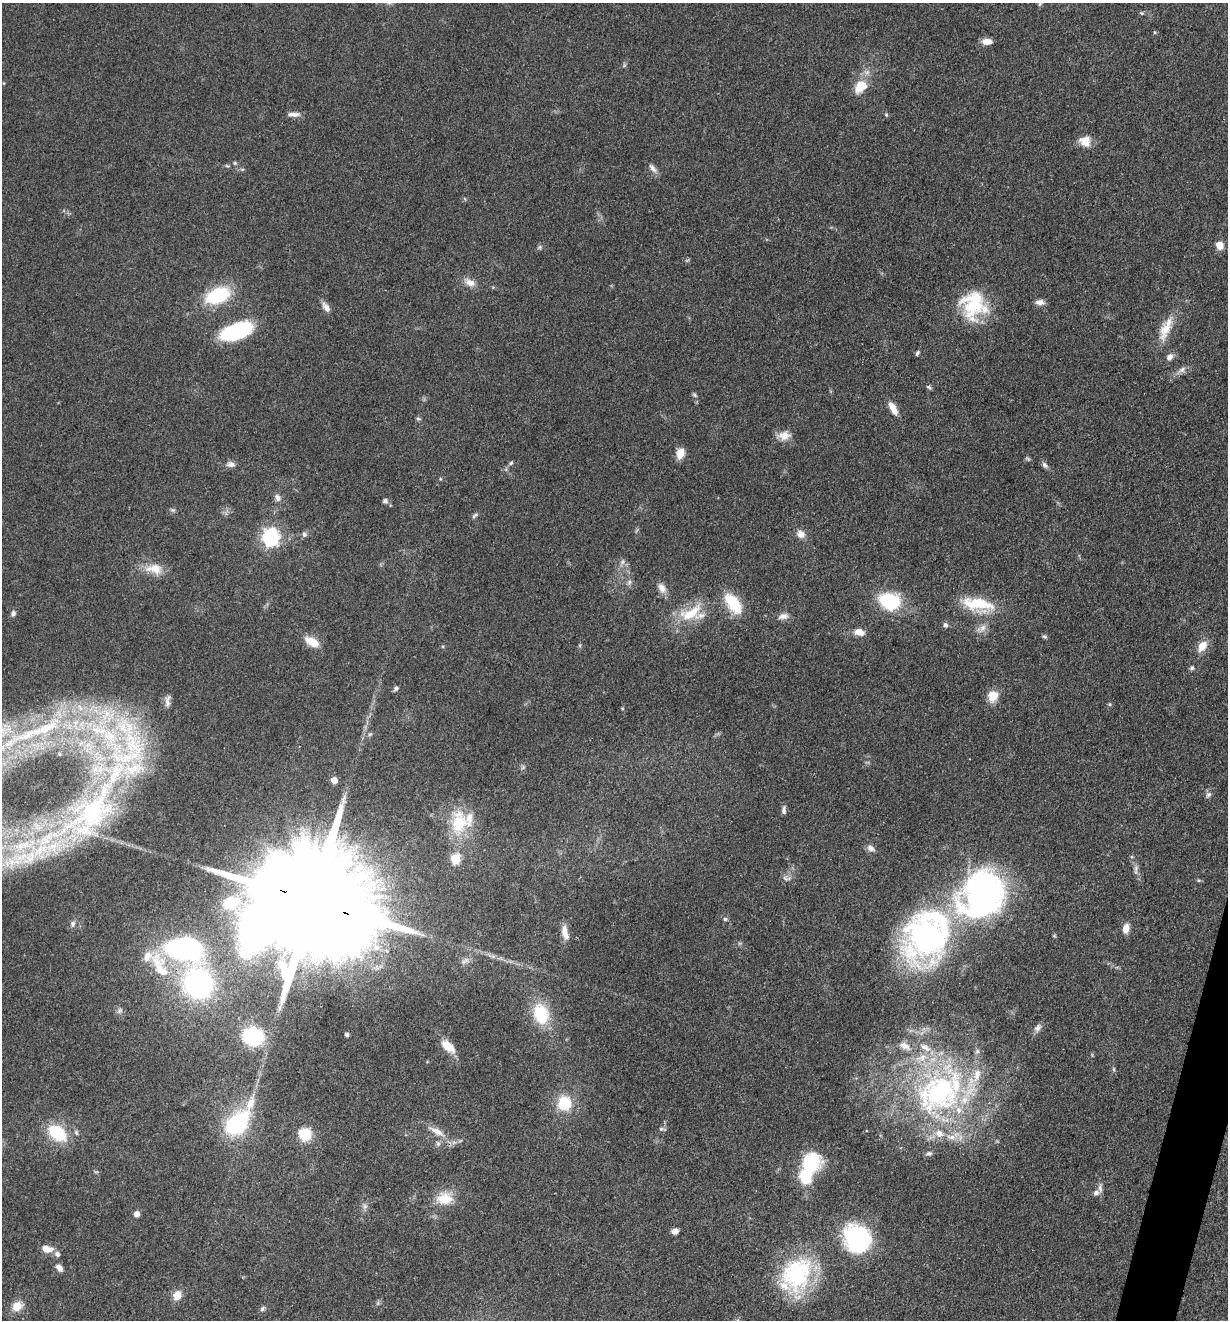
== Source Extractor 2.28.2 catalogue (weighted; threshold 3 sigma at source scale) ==
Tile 6 of 4 x 4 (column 2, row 2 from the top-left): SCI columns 1485-2710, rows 2638-3955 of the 5294 x 5274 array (HDU 1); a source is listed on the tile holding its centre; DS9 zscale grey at full resolution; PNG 1230 x 1322 px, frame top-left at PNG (2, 3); no overlay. Shown black and unused: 1% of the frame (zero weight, under 3 of 4 exposures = <1% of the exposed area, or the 3 px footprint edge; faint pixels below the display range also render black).
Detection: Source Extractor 2.28.2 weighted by HDU 2 'WHT'; one run over the whole footprint, this tile lists its part. Background 0.0742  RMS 0.0056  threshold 0.025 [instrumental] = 3 sigma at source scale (4.5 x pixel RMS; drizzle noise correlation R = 1.50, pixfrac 1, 0.05/0.05 arcsec/px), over >= 5 px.
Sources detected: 137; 2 inside a brighter object's white glare — not listed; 20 inside a brighter listed object's ellipse — not listed separately; the other 115 listed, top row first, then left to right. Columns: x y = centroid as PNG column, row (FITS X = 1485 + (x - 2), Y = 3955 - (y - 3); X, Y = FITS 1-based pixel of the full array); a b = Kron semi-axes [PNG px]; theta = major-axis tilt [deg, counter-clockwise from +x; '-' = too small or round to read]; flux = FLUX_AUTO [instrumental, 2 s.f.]
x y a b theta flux
1040 3 6 4 47 0.88
1141 13 5 5 - 0.76
987 41 11 6 1 4.8
860 86 18 13 47 12
294 114 17 6 -2 2.9
886 115 5 5 - 0.73
1085 141 15 13 -33 6.5
235 163 6 4 -47 0.86
227 166 6 3 -19 0.72
653 168 14 6 -49 2.8
1220 245 9 8 - 5
540 247 6 6 - 1
470 282 16 9 -32 4.6
218 295 21 13 21 43
1040 302 11 7 -3 3
974 304 34 29 75 32
326 307 14 7 -53 3.3
1166 329 37 12 67 12
236 331 29 14 20 52
917 353 6 4 62 1
1170 357 9 7 47 2.7
1182 370 11 7 36 2.7
929 387 6 4 -44 0.99
694 395 7 5 -41 1.1
893 408 15 7 -62 5.8
418 418 6 4 -1 0.83
784 435 17 12 2 5.7
680 453 11 9 70 6.2
511 463 6 5 - 0.92
231 464 11 7 -5 2.5
1045 465 10 5 -45 1.7
278 498 10 7 -64 2.5
385 501 7 6 - 1.6
173 510 7 6 - 1.1
475 515 10 5 36 1.3
304 534 7 6 - 1.6
801 534 11 9 -32 4.2
270 538 7 7 - 170
622 562 8 5 61 1.7
154 569 24 14 -6 9.5
629 582 7 4 72 1.2
662 588 14 9 -54 4.1
889 601 17 13 -17 45
733 603 25 13 -54 21
978 604 41 17 -9 23
13 613 7 6 - 1.9
691 613 37 18 26 21
783 616 14 8 14 3.3
945 625 7 6 - 1.5
982 628 15 8 28 4
859 632 13 8 -10 5
1044 637 8 4 -1 0.87
312 642 18 9 -28 8.4
1202 646 14 9 57 6.9
1192 668 6 6 - 1.1
396 688 7 5 58 1.2
993 696 13 11 76 8.5
167 701 17 7 85 2.9
1110 704 6 4 72 0.69
622 708 5 4 - 0.54
48 727 49 16 31 39
370 734 7 4 44 0.9
523 767 6 5 - 0.99
334 780 5 5 - 6.4
1208 795 8 7 - 1.7
784 810 10 5 -90 1.8
93 812 106 52 52 170
459 823 35 21 87 27
870 848 11 7 -30 2.6
455 859 6 5 - 30
1136 869 14 5 82 2.1
786 878 13 6 -13 2.2
1198 880 5 4 - 0.7
985 893 56 48 7 160
312 901 46 26 -16 32000
230 903 15 11 15 23
725 919 6 5 - 1.1
73 924 8 6 74 1.9
1126 928 10 7 78 5.3
564 931 16 8 89 4.4
926 936 49 39 61 180
184 949 32 19 -8 110
465 961 14 6 34 2.7
159 966 49 19 -64 27
198 983 25 22 -65 130
119 1010 8 6 72 1.5
541 1014 23 16 -71 25
1038 1028 11 7 51 2.6
347 1035 3 3 - 1.3
253 1036 17 14 -2 46
448 1046 17 9 -41 10
904 1046 17 9 -27 5
1113 1069 6 4 -89 0.82
938 1093 72 58 33 150
564 1103 18 17 - 16
238 1123 29 15 52 69
662 1129 9 4 -6 1.2
437 1131 26 8 -28 7.2
76 1132 7 5 -74 1.2
57 1133 18 11 -37 29
305 1134 13 12 - 16
438 1144 8 6 -89 1.4
810 1161 26 23 -10 22
1100 1188 13 5 -80 2.3
445 1198 21 15 2 12
365 1206 9 6 72 1.9
137 1214 6 6 - 2.6
675 1231 7 6 - 2.7
857 1238 24 21 -50 78
47 1249 14 9 -8 4.9
59 1268 9 6 -48 3.1
796 1274 46 35 63 61
177 1295 11 9 68 6.3
17 1306 14 11 26 7.2
262 1308 8 5 52 1.3
Overlapping masked pixels (flux is a lower limit): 1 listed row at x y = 312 901
Isophote crosses this tile's border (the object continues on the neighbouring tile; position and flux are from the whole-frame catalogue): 1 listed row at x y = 1040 3